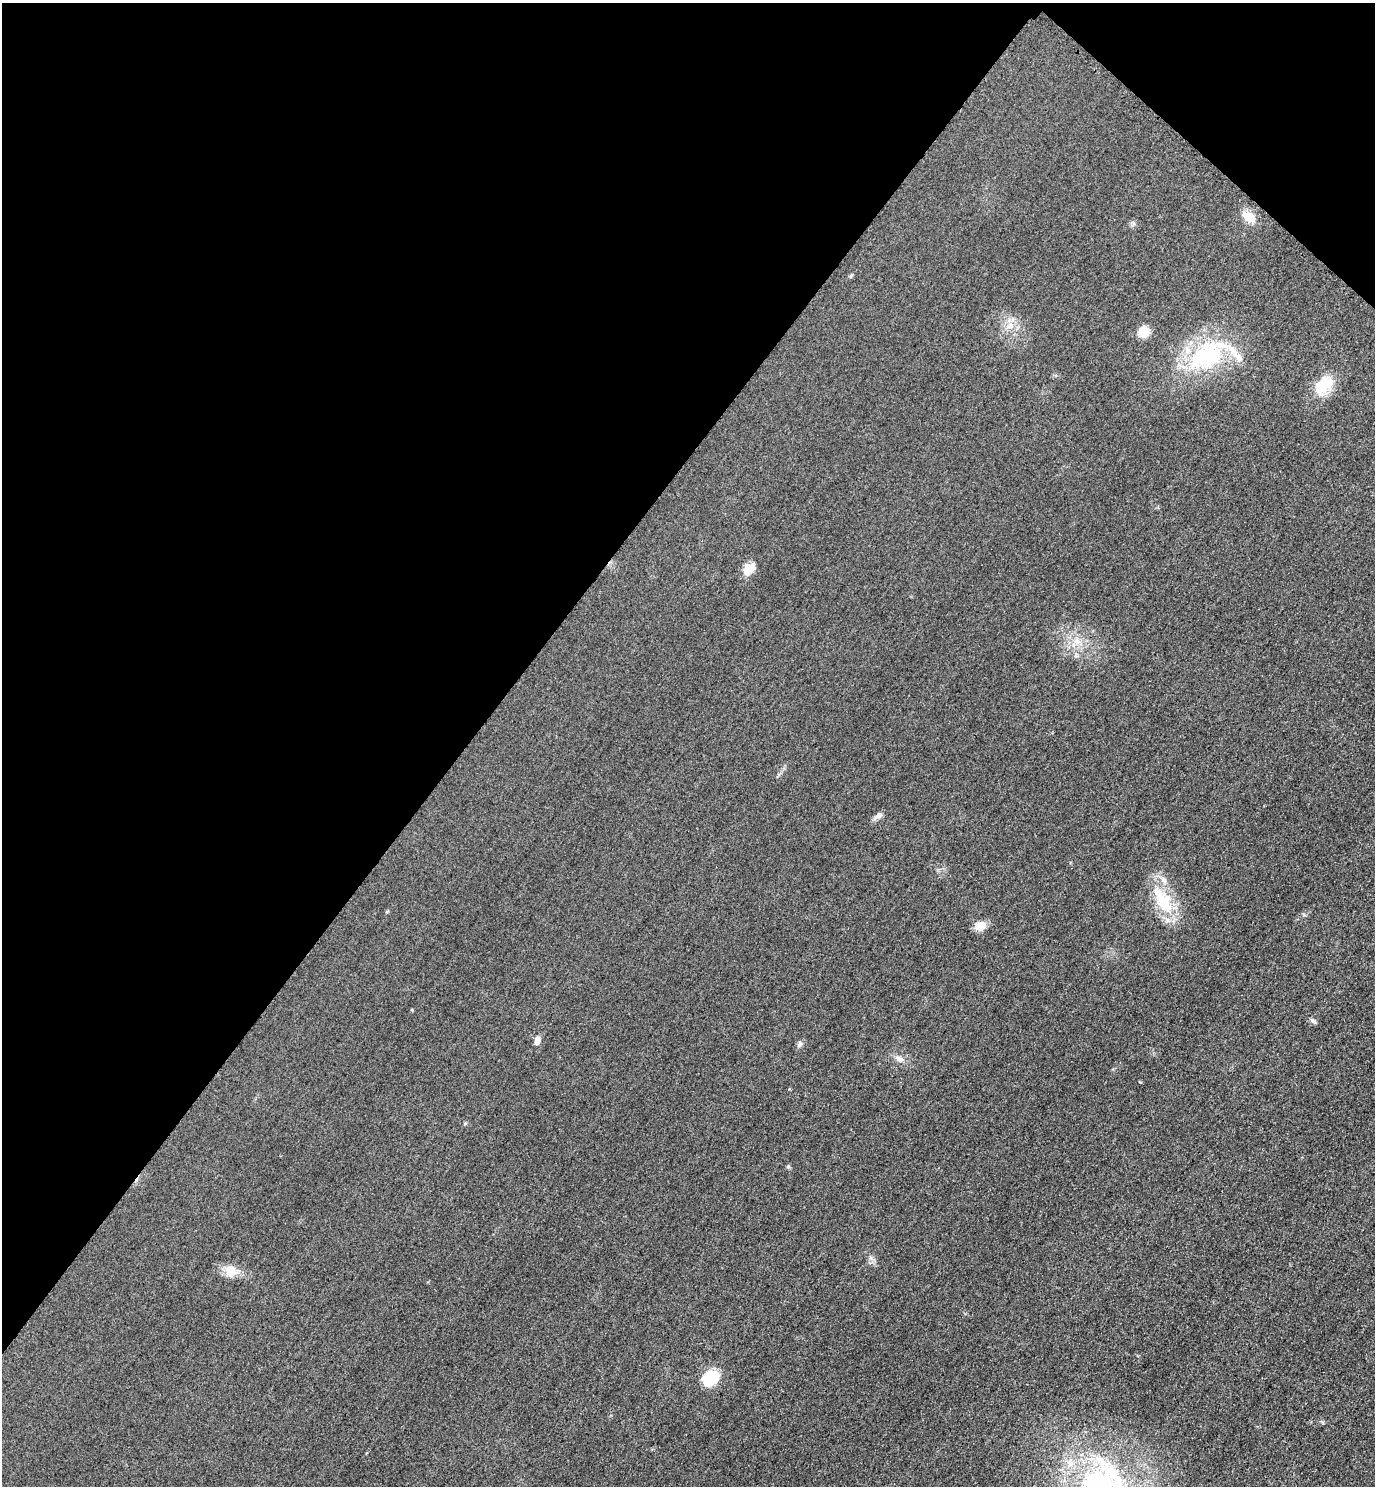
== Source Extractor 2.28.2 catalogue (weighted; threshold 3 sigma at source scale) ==
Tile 2 of 4 x 4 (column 2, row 1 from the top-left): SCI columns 1697-3069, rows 4482-5965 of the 5996 x 5993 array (HDU 1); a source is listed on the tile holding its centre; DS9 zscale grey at full resolution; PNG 1377 x 1488 px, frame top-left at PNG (2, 3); no overlay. Shown black and unused: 37% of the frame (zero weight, under 3 of 4 exposures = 3% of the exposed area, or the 3 px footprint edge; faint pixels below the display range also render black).
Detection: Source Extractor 2.28.2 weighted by HDU 2 'WHT'; one run over the whole footprint, this tile lists its part. Background 0.0498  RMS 0.017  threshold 0.0754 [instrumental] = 3 sigma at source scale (4.5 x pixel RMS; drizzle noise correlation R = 1.50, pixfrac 1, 0.05/0.05 arcsec/px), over >= 5 px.
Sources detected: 22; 3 inside a brighter listed object's ellipse — not listed separately; the other 19 listed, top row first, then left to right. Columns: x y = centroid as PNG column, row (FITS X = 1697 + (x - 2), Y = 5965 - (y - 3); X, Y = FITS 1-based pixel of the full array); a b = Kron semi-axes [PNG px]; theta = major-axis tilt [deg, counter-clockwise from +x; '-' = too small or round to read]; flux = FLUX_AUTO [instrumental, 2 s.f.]
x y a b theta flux
1248 217 8 6 -38 44
1009 326 11 7 7 11
1144 332 8 8 - 39
1207 355 58 31 31 180
1324 385 28 16 53 46
747 571 17 9 -81 15
1077 641 9 7 -53 11
1076 656 7 4 -1 3.1
878 816 16 6 35 6.7
1164 902 31 20 -57 69
387 911 5 3 - 1.6
980 926 13 10 30 18
537 1041 9 6 73 9.4
799 1044 8 6 78 4.6
899 1059 12 7 -25 8.7
788 1167 6 4 0 2.2
230 1269 19 13 -43 22
710 1378 18 15 28 55
1104 1486 69 61 -46 400
Isophote crosses this tile's border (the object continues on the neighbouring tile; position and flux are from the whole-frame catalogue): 1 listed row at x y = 1104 1486
Unlisted compact peaks at least as high as the median listed source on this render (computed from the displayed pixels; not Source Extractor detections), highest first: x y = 1312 1020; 1140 1082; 1323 1423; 871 1258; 412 1010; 851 275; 465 1123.